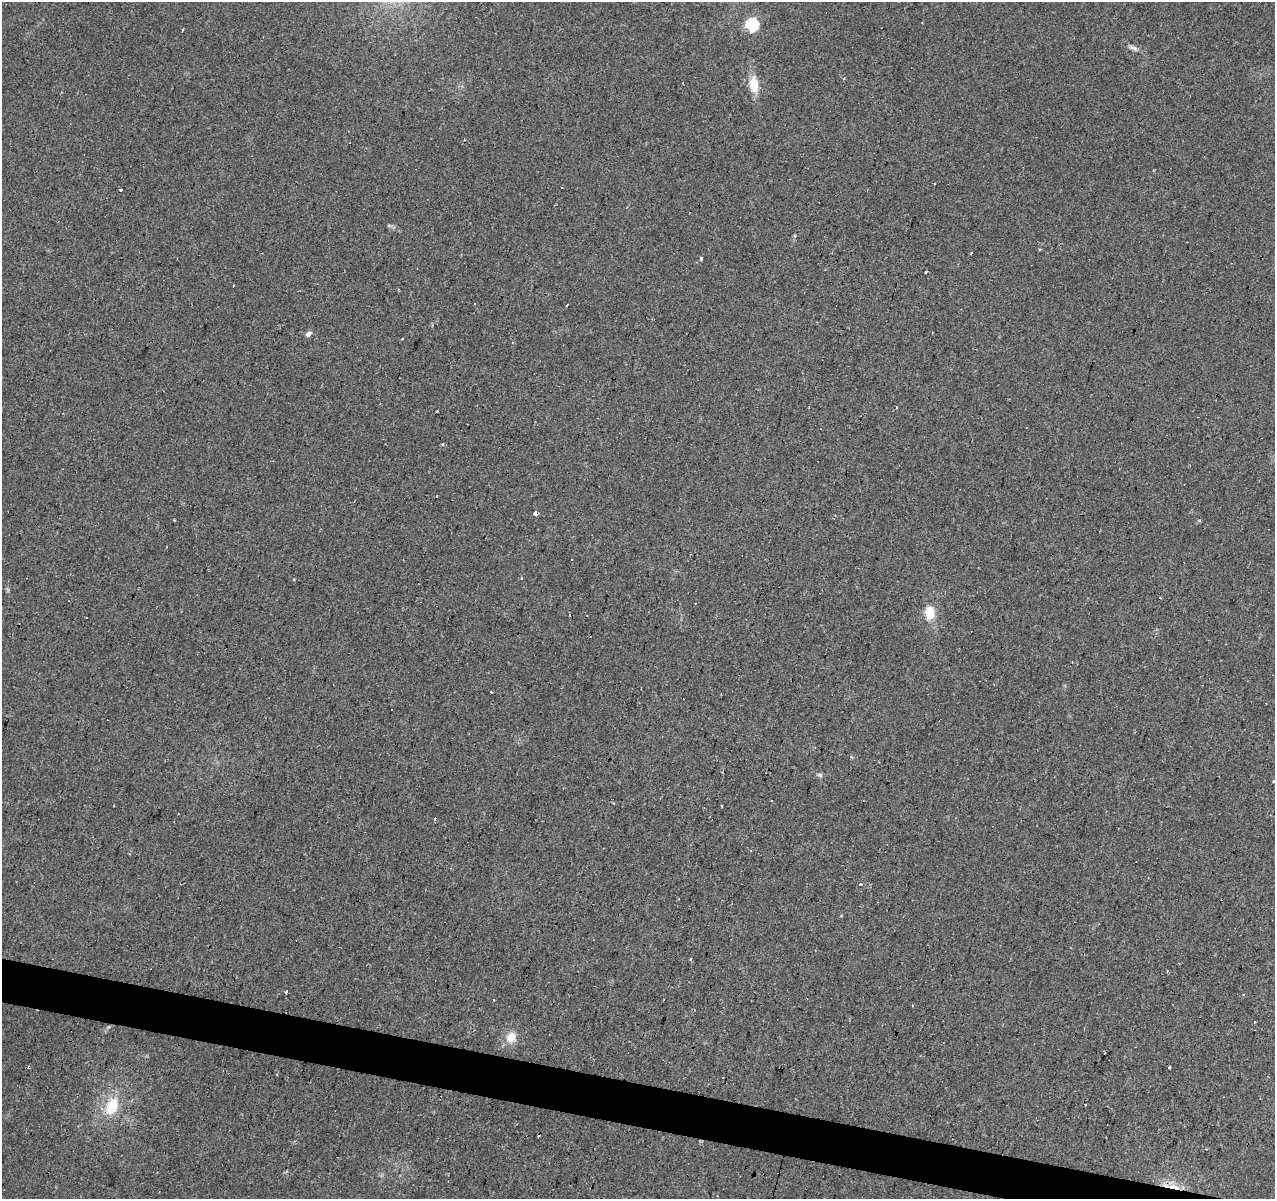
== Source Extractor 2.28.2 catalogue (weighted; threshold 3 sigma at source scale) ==
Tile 6 of 4 x 4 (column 2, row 2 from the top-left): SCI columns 1281-2553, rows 2674-3870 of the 5100 x 5286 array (HDU 1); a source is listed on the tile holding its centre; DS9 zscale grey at full resolution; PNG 1277 x 1201 px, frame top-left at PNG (2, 2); no overlay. Shown black and unused: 3% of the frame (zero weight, under 2 of 3 exposures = <1% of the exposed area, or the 3 px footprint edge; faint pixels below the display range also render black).
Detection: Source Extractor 2.28.2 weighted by HDU 2 'WHT'; one run over the whole footprint, this tile lists its part. Background 0.0685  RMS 0.007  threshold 0.0315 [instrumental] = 3 sigma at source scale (4.5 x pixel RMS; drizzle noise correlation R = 1.50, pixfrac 1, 0.0396/0.0396 arcsec/px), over >= 5 px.
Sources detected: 48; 17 cosmic-ray / hot-pixel residue — not listed; the other 31 listed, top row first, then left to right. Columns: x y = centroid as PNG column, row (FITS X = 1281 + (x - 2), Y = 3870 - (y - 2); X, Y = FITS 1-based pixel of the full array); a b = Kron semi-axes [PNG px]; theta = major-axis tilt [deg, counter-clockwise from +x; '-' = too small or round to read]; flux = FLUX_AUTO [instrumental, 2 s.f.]
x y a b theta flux
752 25 6 6 - 71
182 29 3 3 - 2.4
1133 48 15 5 -24 2.8
844 79 3 3 - 2.5
754 84 18 10 -85 13
934 183 2 2 - 0.55
120 190 3 3 - 8.4
971 254 3 3 - 3.8
701 258 3 3 - 6.9
926 272 3 2 - 0.83
233 285 2 2 - 0.76
308 334 8 6 38 2.3
403 339 3 3 - 1.4
437 411 3 3 - 1.6
443 444 3 3 - 2.9
535 513 4 4 - 12
174 520 3 2 - 0.75
929 612 13 9 -84 14
820 775 7 4 -44 1.3
860 884 3 3 - 2.3
691 959 3 3 - 2.2
286 992 3 3 - 2.2
493 1000 3 2 - 0.53
1254 1022 3 2 - 0.63
511 1037 14 12 37 8.6
1104 1053 3 3 - 1.1
1169 1067 3 2 - 1.9
1085 1105 3 3 - 7.6
112 1106 22 16 66 21
538 1136 4 3 - 3.6
1174 1187 21 6 -13 8.2
Overlapping masked pixels (flux is a lower limit): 1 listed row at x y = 1174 1187